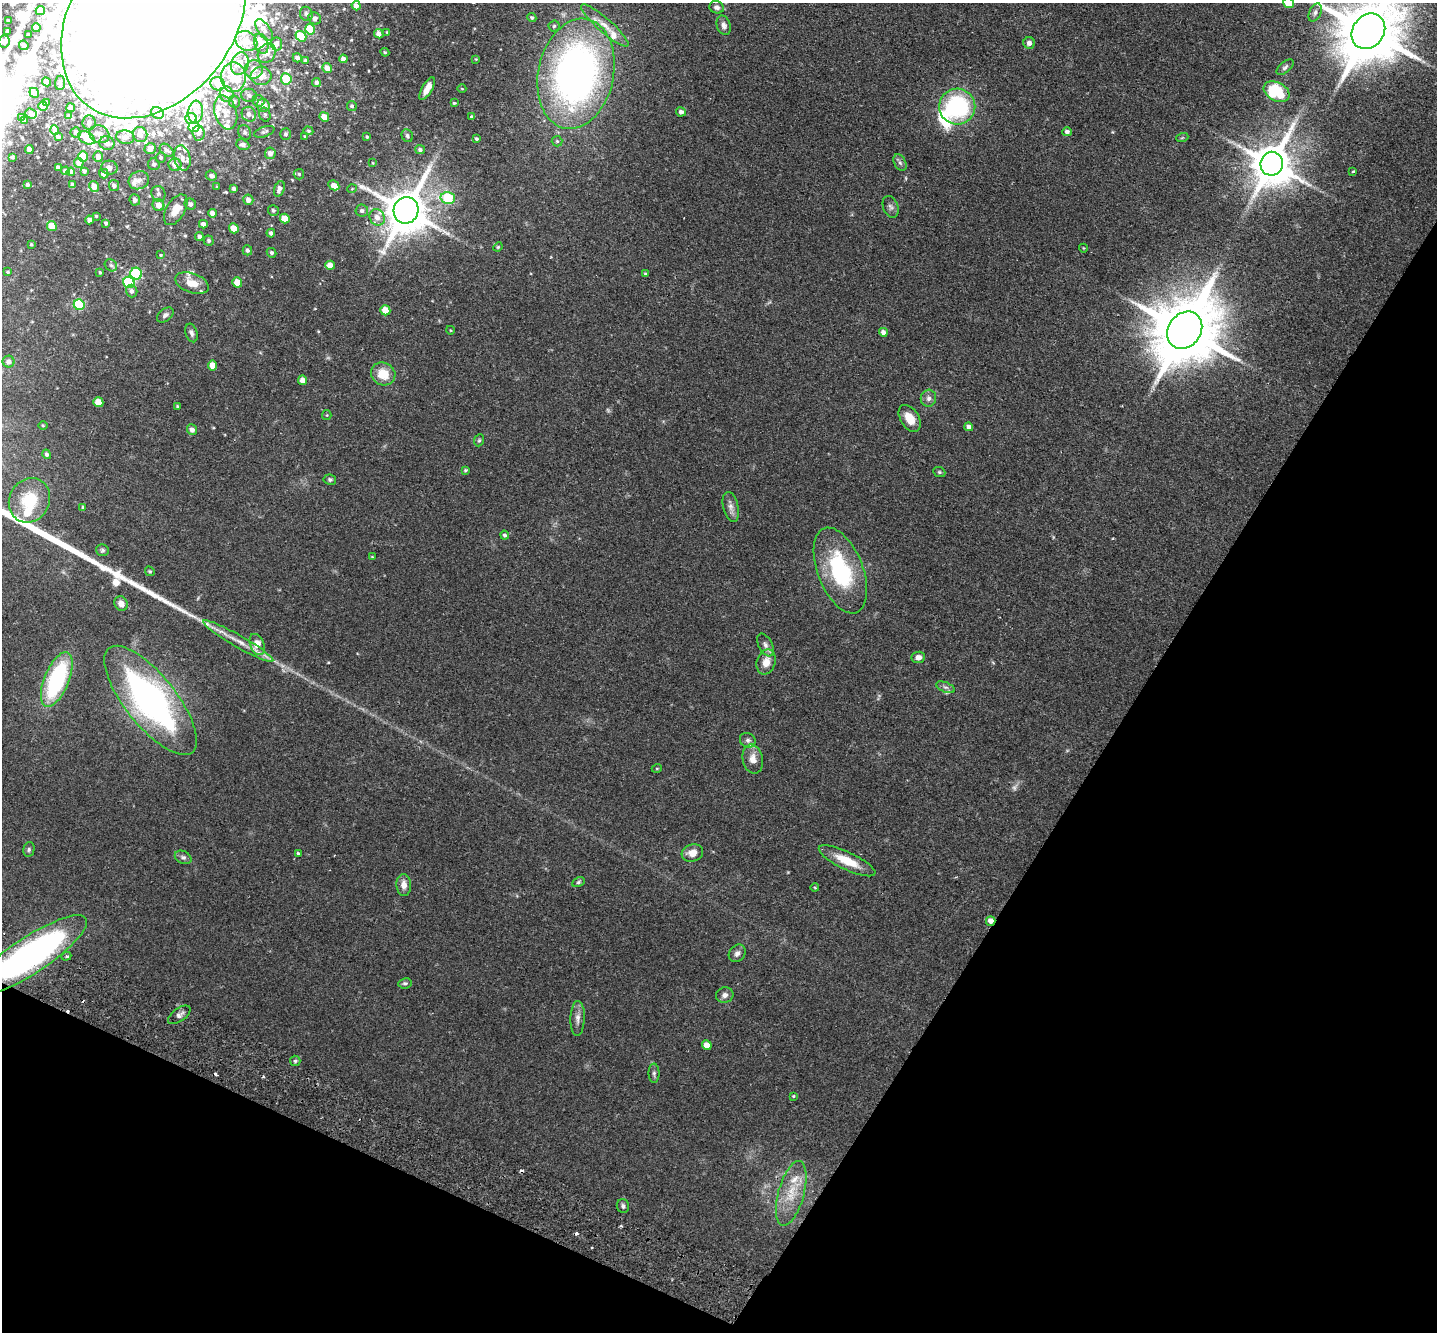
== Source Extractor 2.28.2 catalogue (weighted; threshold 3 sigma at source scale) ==
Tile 15 of 4 x 4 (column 3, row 4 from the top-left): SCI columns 2902-4336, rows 336-1665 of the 5803 x 5857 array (HDU 1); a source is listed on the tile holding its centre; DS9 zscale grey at full resolution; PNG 1439 x 1334 px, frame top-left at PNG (2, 3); each listed source drawn as its Kron ellipse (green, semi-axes under 4 px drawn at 4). Shown black and unused: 27% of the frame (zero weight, under 2 of 3 exposures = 3% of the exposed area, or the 3 px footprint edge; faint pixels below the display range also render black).
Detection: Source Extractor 2.28.2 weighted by HDU 2 'WHT'; one run over the whole footprint, this tile lists its part. Background 0.0804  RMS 0.0057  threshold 0.0255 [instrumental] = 3 sigma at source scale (4.5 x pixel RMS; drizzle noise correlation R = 1.50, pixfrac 1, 0.05/0.05 arcsec/px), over >= 5 px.
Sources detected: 283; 2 too faint to see at this stretch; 6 inside a brighter object's white glare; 6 cosmic-ray / hot-pixel residue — neither listed nor drawn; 32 inside a brighter listed object's ellipse — not listed separately; the other 237 listed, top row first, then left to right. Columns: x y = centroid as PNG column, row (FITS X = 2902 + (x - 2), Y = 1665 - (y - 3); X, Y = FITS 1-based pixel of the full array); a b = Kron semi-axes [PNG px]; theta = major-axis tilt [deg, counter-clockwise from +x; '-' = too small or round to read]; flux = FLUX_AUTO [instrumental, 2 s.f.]
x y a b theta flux
1289 3 5 5 - 17
356 6 5 4 - 2.6
717 7 7 6 - 1.9
40 10 5 4 - 4.3
1315 13 9 5 65 1.8
306 14 7 6 - 1.5
154 18 110 81 53 25000
315 18 6 5 - 2
532 18 4 4 - 1
8 21 3 3 - 0.67
605 25 31 7 -41 7.4
724 25 10 7 -73 2.2
554 26 5 5 - 0.91
36 27 4 4 - 2.5
310 29 5 5 - 16
264 30 12 6 -54 2.3
8 31 4 3 - 1.5
1368 31 19 15 53 4900
387 32 3 3 - 0.46
379 34 5 4 - 2.8
28 35 4 3 - 0.89
301 36 5 5 - 15
246 41 11 9 -32 6.2
4 42 6 5 - 2.6
1029 43 6 5 - 2.4
261 44 10 6 -71 7.2
276 44 6 6 - 2.6
24 45 5 4 - 2
385 52 4 4 - 0.56
267 53 10 8 56 4.5
297 58 5 4 - 2
343 59 4 4 - 2
476 59 4 4 - 0.43
306 61 4 3 - 1
240 64 11 8 73 6
1285 67 10 5 42 1.3
327 68 5 4 - 3.8
254 69 9 9 - 4.2
576 74 56 37 78 250
261 76 10 9 - 6.8
233 77 15 12 89 11
286 79 6 5 - 15
46 82 4 4 - 3.6
316 82 4 4 - 1.4
60 83 7 5 85 1.2
218 84 7 6 - 3.9
427 89 13 5 61 4.6
462 89 4 3 - 0.42
1277 92 14 9 -28 24
34 93 5 4 - 2.3
227 94 8 6 -73 5.2
249 95 8 6 -18 2
259 101 6 5 - 3
46 102 3 2 - 0.57
234 102 6 5 - 1.2
454 103 4 3 - 0.64
43 106 5 4 - 3.8
263 106 6 6 - 6
352 106 5 5 - 1.1
957 107 18 18 - 65
71 108 4 4 - 1.9
196 112 11 7 85 3.7
226 112 17 11 -72 5.5
681 112 5 4 - 2
31 113 6 4 -20 2.4
157 113 7 5 -34 2.5
249 114 8 7 - 2.6
265 115 7 5 -74 1.1
68 116 4 3 - 0.76
324 117 5 4 - 6.5
472 117 3 3 - 1.5
22 118 4 3 - 0.96
191 118 5 5 - 6
25 121 4 3 - 0.72
89 122 7 6 - 2.4
194 127 5 5 - 23
55 130 5 3 - 1.8
308 131 5 4 - 0.75
76 132 5 5 - 0.94
245 132 7 6 - 1.4
264 132 10 5 19 1.4
1067 132 4 4 - 1.8
199 133 7 6 - 2.4
99 134 10 8 -28 3.7
140 134 7 7 - 2.6
286 134 6 5 - 1.2
305 136 4 3 - 0.47
407 136 6 5 - 1.1
58 137 4 3 - 1
125 137 9 7 -10 2.7
367 137 3 3 - 0.55
86 138 9 6 -26 11
1182 138 6 3 19 0.62
476 139 3 3 - 0.83
557 141 5 5 - 0.75
107 143 7 6 - 3.2
243 145 6 5 - 1.6
29 149 4 4 - 2.7
150 149 5 5 - 3.5
167 150 8 5 -41 1.5
420 150 5 4 - 1.2
270 153 6 5 - 2.7
83 156 5 5 - 12
12 157 3 3 - 0.62
98 157 5 5 - 3
161 157 5 5 - 1.1
182 158 13 8 -78 4
79 163 5 4 - 3
373 163 4 2 - 0.38
900 163 9 5 -62 1.6
154 164 6 5 - 1.4
1272 164 12 11 - 2000
175 165 6 6 - 4.7
58 168 4 3 - 1.7
109 168 8 7 - 2.9
66 171 4 3 - 0.98
84 171 3 3 - 0.84
1353 171 4 2 - 0.49
71 172 4 4 - 2.8
104 174 5 4 - 3.5
299 174 5 5 - 0.82
211 176 6 5 - 2
139 180 10 9 - 3.5
27 185 3 3 - 0.81
73 185 4 3 - 1.5
334 185 6 5 - 4.7
94 186 5 4 - 5.5
114 186 6 5 - 1.8
217 187 4 4 - 0.51
234 189 4 4 - 1.9
279 189 8 5 69 2.7
352 189 5 3 - 0.43
158 194 8 7 - 1.9
448 198 7 5 -15 29
135 200 5 5 - 2.2
248 200 5 5 - 2.5
190 204 6 5 - 1.9
158 205 6 5 - 4.4
891 207 11 7 -68 2
176 210 17 9 60 7
273 210 5 5 - 1.2
406 210 13 12 - 2100
362 211 6 6 - 1.5
212 213 4 4 - 2.6
96 216 3 3 - 0.62
377 217 8 7 - 4.1
285 218 5 4 - 9.3
90 220 4 4 - 2.6
106 223 4 3 - 0.97
203 224 4 4 - 2.1
52 226 5 4 - 10
234 228 5 4 - 7.1
271 233 4 4 - 1.2
199 236 4 4 - 1.6
209 241 5 4 - 0.96
31 244 4 3 - 0.64
498 247 5 4 - 0.59
1083 248 4 3 - 0.39
247 250 5 5 - 1.4
272 253 5 4 - 1.2
161 255 4 3 - 0.48
111 265 7 5 -42 1.1
330 265 5 4 - 5.5
8 272 4 3 - 0.57
100 273 3 3 - 0.53
136 274 6 5 - 40
645 274 4 3 - 0.61
129 282 6 5 - 44
237 282 5 5 - 7.8
192 283 17 9 -19 6.6
132 291 6 5 - 1.7
79 305 5 5 - 47
385 310 5 5 - 11
165 315 9 6 37 1.7
450 330 4 3 - 0.42
1185 330 20 16 53 5400
883 332 4 4 - 2
191 333 9 6 -73 1.7
8 362 6 6 - 2.2
213 365 5 4 - 7.7
383 374 12 11 - 10
303 380 5 4 - 4.5
928 398 8 7 - 2.1
98 402 5 5 - 11
177 406 3 3 - 0.51
327 415 5 4 - 0.55
910 418 15 9 -58 7.5
43 425 4 3 - 0.47
969 427 4 4 - 2.5
192 430 5 5 - 2.6
479 440 6 5 - 0.87
47 454 5 4 - 1.3
465 470 4 4 - 0.75
939 472 6 5 - 0.78
330 480 6 5 - 0.91
29 500 23 20 62 21
83 507 4 4 - 0.69
731 507 15 7 -76 3.1
505 535 4 4 - 1.1
102 550 6 6 - 1
372 557 4 3 - 0.39
150 571 5 4 - 0.66
840 571 45 22 -69 51
121 604 7 6 - 3.3
238 641 40 6 -30 8.5
257 644 11 7 -67 13
765 645 12 7 -63 2.4
918 657 6 5 - 2.9
766 662 13 9 73 5.7
57 680 29 12 68 60
945 687 10 5 -21 1.6
151 700 67 25 -51 170
748 740 8 7 - 1.8
753 759 14 10 -77 4.9
657 768 5 3 - 0.44
29 849 7 5 77 1.1
298 853 3 3 - 0.78
692 853 11 8 17 5.4
183 857 9 6 -26 1.5
847 861 31 9 -25 12
578 882 6 4 28 0.86
404 885 11 7 -89 3.9
815 888 4 2 - 0.37
991 921 5 4 - 3.8
737 953 9 7 47 2.3
30 955 67 18 33 200
66 956 5 4 - 0.9
405 983 7 5 9 1
725 995 8 7 - 2.4
179 1015 13 6 36 2.2
578 1018 17 7 88 3.3
707 1045 5 4 - 5.6
295 1061 5 5 - 0.92
654 1073 9 5 -90 1.4
793 1096 3 3 - 0.49
791 1193 33 13 74 14
623 1206 7 6 - 1.3
Overlapping masked pixels (flux is a lower limit): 3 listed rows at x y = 154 18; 991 921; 30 955
Isophote crosses this tile's border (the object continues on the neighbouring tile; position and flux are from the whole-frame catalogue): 5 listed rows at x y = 1289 3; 40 10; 154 18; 1368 31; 30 955
Unlisted compact peaks at least as high as the median listed source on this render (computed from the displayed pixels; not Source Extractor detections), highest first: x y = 328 662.